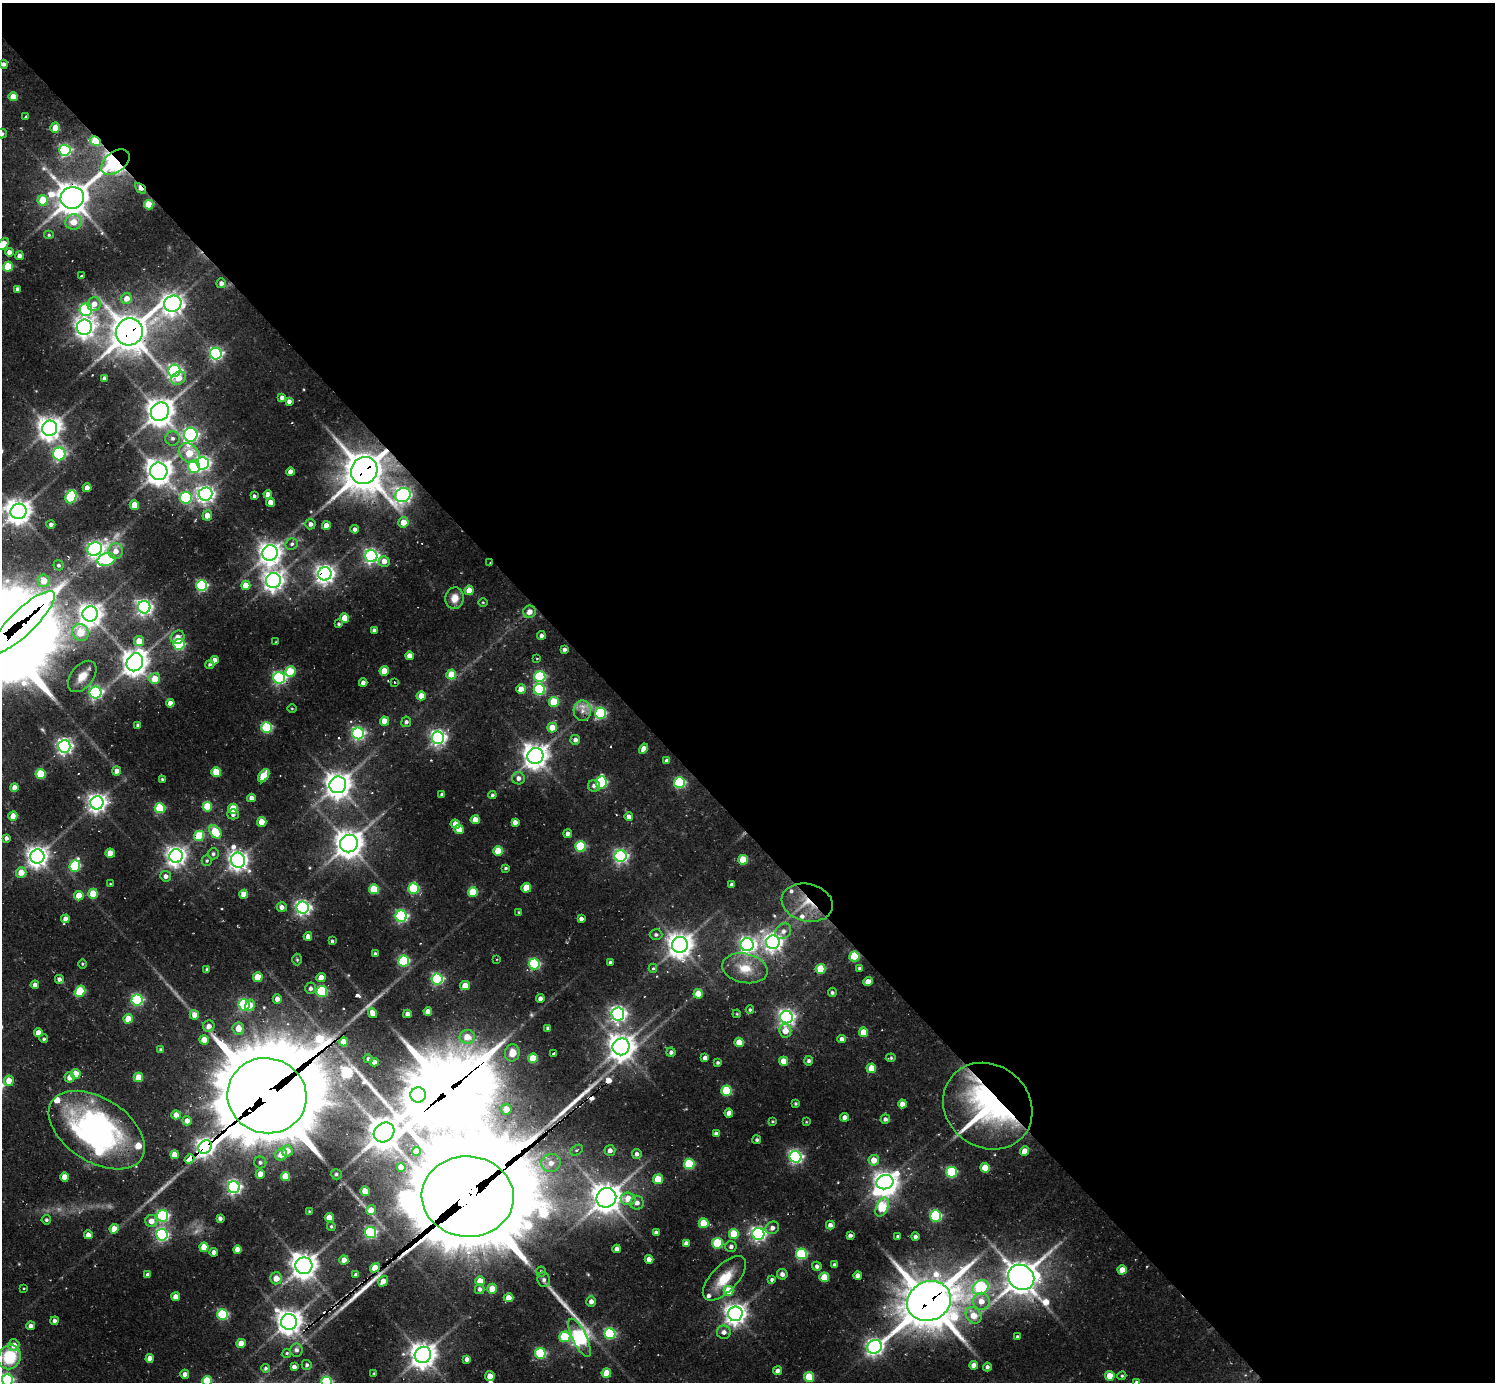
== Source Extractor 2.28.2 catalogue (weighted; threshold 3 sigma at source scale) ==
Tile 8 of 4 x 4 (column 4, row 2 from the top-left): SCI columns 4480-5972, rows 3091-4470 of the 6148 x 6134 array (HDU 1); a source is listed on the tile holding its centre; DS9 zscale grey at full resolution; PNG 1497 x 1384 px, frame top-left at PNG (2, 3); each listed source drawn as its Kron ellipse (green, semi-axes under 4 px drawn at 4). Shown black and unused: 59% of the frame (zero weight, under 2 of 3 exposures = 7% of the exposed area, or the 3 px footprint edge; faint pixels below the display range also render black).
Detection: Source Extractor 2.28.2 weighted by HDU 2 'WHT'; one run over the whole footprint, this tile lists its part. Background 0.137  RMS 0.01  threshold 0.0468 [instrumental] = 3 sigma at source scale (4.5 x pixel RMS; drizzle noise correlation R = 1.50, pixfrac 1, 0.05/0.05 arcsec/px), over >= 5 px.
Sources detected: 438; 4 too faint to see at this stretch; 9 inside a brighter object's white glare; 7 cosmic-ray / hot-pixel residue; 2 long thin detections or spike segments (spike, bleed or trail) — neither listed nor drawn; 6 inside a brighter listed object's ellipse — not listed separately; the other 410 listed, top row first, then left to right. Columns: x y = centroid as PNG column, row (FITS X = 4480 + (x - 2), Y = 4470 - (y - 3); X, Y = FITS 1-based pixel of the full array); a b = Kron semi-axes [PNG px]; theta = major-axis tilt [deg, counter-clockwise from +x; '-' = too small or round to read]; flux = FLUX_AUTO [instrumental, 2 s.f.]
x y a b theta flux
4 64 4 4 - 3.2
13 97 4 4 - 13
26 117 3 2 - 1.2
55 128 5 5 - 11
2 134 5 5 - 2.7
95 141 6 4 -29 38
65 150 5 5 - 150
115 162 16 10 37 330
140 188 6 3 -44 13
72 198 12 11 - 1700
42 200 5 5 - 26
149 205 5 4 - 33
74 222 8 7 - 14
49 235 5 4 - 1.4
3 244 7 4 46 17
9 252 4 4 - 5
19 256 4 4 - 5.1
8 267 5 5 - 41
81 275 3 3 - 1.3
221 283 5 5 - 4.2
17 289 4 3 - 3.1
127 299 5 5 - 10
94 304 7 6 - 9.5
173 304 9 8 - 660
86 310 6 6 - 140
84 327 7 7 - 540
129 332 14 13 - 2200
216 353 6 6 - 220
174 371 6 6 - 230
104 378 4 3 - 3.2
178 378 7 6 - 12
282 397 4 4 - 3.5
289 401 4 4 - 3.9
160 412 10 8 49 1300
50 428 8 7 - 840
191 435 7 6 - 240
173 438 7 7 - 4.1
189 453 11 9 -38 26
59 454 6 6 - 110
203 463 6 6 - 260
194 467 6 5 - 68
364 470 14 13 - 2600
159 471 9 8 - 1100
290 472 4 4 - 6.3
87 488 4 4 - 8
206 494 7 6 - 440
268 494 4 4 - 5.5
403 495 8 7 - 390
254 496 4 3 - 2.2
71 497 6 5 - 100
186 498 6 6 - 91
270 502 4 4 - 11
134 505 5 4 - 18
19 511 8 7 - 1000
207 515 5 4 - 9.6
403 522 5 5 - 13
51 524 4 4 - 3.2
310 524 5 5 - 4.2
326 526 4 4 - 9.5
355 529 4 4 - 3.4
292 544 6 5 - 2.5
95 549 7 6 - 310
116 551 8 7 - 9.4
270 553 8 7 - 800
371 556 6 6 - 280
106 560 9 6 16 110
384 561 5 5 - 8.9
490 563 3 3 - 0.81
58 565 5 5 - 2.1
325 574 7 6 - 550
44 581 6 6 - 17
273 581 7 7 - 620
202 585 5 5 - 120
246 585 4 4 - 15
469 590 4 4 - 13
455 598 11 9 80 10
483 602 5 3 - 0.86
144 607 6 6 - 330
529 612 6 6 - 7
90 614 8 7 - 820
344 618 4 4 - 20
22 622 43 12 44 820
339 624 4 3 - 1.4
374 630 3 3 - 1.7
80 632 9 8 - 33
541 635 4 4 - 3.1
178 637 7 6 - 7.7
139 641 5 5 - 15
276 642 3 2 - 0.66
179 644 5 5 - 96
564 649 4 3 - 2.7
409 656 4 4 - 7.7
537 658 4 2 - 0.78
215 660 4 4 - 6.8
135 662 9 8 - 1100
210 664 4 4 - 1.9
384 671 5 4 - 20
290 672 5 5 - 35
451 674 5 5 - 23
82 676 18 11 51 13
540 677 5 5 - 100
279 678 6 5 - 190
155 679 5 5 - 18
395 682 3 3 - 0.96
363 683 4 4 - 4.3
521 689 5 4 - 9.2
539 690 5 5 - 91
95 693 6 6 - 190
421 696 4 4 - 12
554 702 5 5 - 37
170 703 4 4 - 6.1
292 709 4 3 - 0.78
582 711 10 8 -90 6.5
601 713 5 5 - 110
384 721 4 4 - 15
406 722 5 5 - 2.6
138 725 4 3 - 2.1
266 727 5 5 - 93
552 728 5 4 - 18
358 733 6 6 - 190
438 738 6 6 - 340
575 740 5 5 - 4.2
64 746 6 6 - 340
643 749 5 4 - 6.6
535 756 8 8 - 990
667 761 4 4 - 5.1
117 771 4 4 - 5
216 772 5 5 - 33
40 774 5 5 - 46
264 776 7 4 56 28
518 778 6 6 - 4.7
162 779 3 3 - 1.3
601 783 6 5 - 100
679 783 5 5 - 110
338 785 8 8 - 1000
594 786 6 5 - 3.3
14 787 4 4 - 6.5
442 795 4 3 - 2.3
492 795 4 4 - 1.8
251 798 4 4 - 5.3
97 803 6 6 - 530
207 807 5 5 - 39
160 808 5 5 - 62
233 809 5 5 - 31
233 814 5 5 - 3.3
13 816 4 4 - 11
629 817 4 4 - 5.5
475 820 4 4 - 12
262 822 5 4 - 20
515 822 4 4 - 5.7
455 824 4 4 - 13
459 829 4 4 - 17
215 832 7 5 -54 38
568 834 4 4 - 4.4
199 836 5 5 - 47
6 838 4 4 - 3.3
349 843 9 8 - 1200
580 846 5 5 - 72
498 851 5 5 - 31
110 853 4 4 - 17
213 854 5 5 - 2.4
37 856 7 7 - 710
176 856 7 7 - 600
621 856 6 6 - 230
238 860 8 7 - 580
743 860 5 5 - 30
207 861 5 5 - 1.7
75 866 6 5 - 82
506 868 4 3 - 1.5
21 873 5 5 - 13
166 876 5 5 - 4.4
110 884 3 3 - 0.78
732 885 4 4 - 3.8
414 888 5 5 - 65
526 888 5 4 - 23
374 889 5 5 - 40
473 892 5 5 - 36
93 894 5 5 - 28
244 894 4 4 - 14
79 896 5 4 - 20
807 903 26 18 -13 28
282 907 5 4 - 5.1
303 908 6 6 - 310
519 912 4 3 - 1.1
401 916 5 5 - 170
65 919 4 4 - 5.6
581 919 4 4 - 3.5
783 931 8 7 - 4.7
656 935 6 5 - 2.5
308 936 4 4 - 5.8
332 941 3 3 - 1.6
773 942 7 7 - 470
680 945 8 8 - 1100
747 945 6 6 - 360
375 954 4 3 - 1.5
854 957 5 5 - 51
497 959 3 2 - 0.76
297 960 6 5 - 1.4
404 961 5 5 - 100
610 962 3 3 - 1.5
82 964 4 3 - 1.1
534 964 5 5 - 110
653 968 4 4 - 1.7
745 968 23 14 -11 21
859 968 4 4 - 1.7
207 969 4 4 - 1.9
821 969 5 5 - 32
258 977 5 4 - 27
321 977 5 4 - 8.4
59 979 4 4 - 3.4
437 979 5 5 - 140
868 981 4 4 - 7.6
35 985 4 4 - 4.9
465 986 5 4 - 18
311 988 6 5 - 3
80 991 6 5 - 49
322 991 5 5 - 73
832 993 4 4 - 1.8
698 994 5 4 - 20
277 999 4 4 - 6.2
540 999 4 4 - 5
137 1000 5 5 - 130
244 1005 5 5 - 130
250 1005 6 4 83 9
750 1010 4 3 - 1.5
428 1011 4 4 - 7.6
372 1013 5 4 - 8.8
407 1014 4 4 - 4.1
618 1014 6 6 - 360
737 1014 4 3 - 0.85
194 1015 5 4 - 9.3
786 1017 6 6 - 350
128 1019 4 4 - 20
209 1026 6 5 - 6.4
238 1028 6 6 - 12
548 1028 4 3 - 2.7
785 1031 7 6 - 12
863 1032 4 4 - 17
38 1033 4 4 - 9.7
467 1037 7 7 - 13
44 1039 4 4 - 1.6
842 1039 4 4 - 4.4
204 1040 4 4 - 16
344 1042 4 4 - 14
739 1042 4 4 - 17
621 1047 9 8 - 1100
161 1050 4 4 - 1.7
671 1052 5 4 - 2.7
512 1053 8 7 - 14
553 1053 3 3 - 9.7
533 1058 5 4 - 23
705 1058 4 4 - 4.7
891 1058 5 4 - 1.4
368 1059 4 4 - 2.5
784 1061 4 4 - 18
809 1061 4 4 - 2.5
374 1062 4 4 - 6.4
718 1063 3 3 - 1.7
871 1068 5 4 - 21
76 1074 5 5 - 22
70 1077 5 5 - 7.4
138 1077 4 4 - 23
9 1081 5 5 - 13
726 1091 5 5 - 56
418 1095 8 7 - 330
267 1096 40 37 -18 14000
796 1104 3 3 - 1.3
902 1104 4 4 - 7.8
988 1106 47 41 -38 210
506 1109 5 5 - 15
729 1113 4 4 - 6.9
176 1115 4 4 - 9.8
845 1117 4 4 - 5.5
885 1119 5 4 - 3
187 1121 5 4 - 6.9
773 1121 4 3 - 0.99
806 1122 3 3 - 0.73
97 1130 53 32 -33 250
384 1132 11 9 37 1700
716 1134 4 4 - 4.1
757 1140 4 4 - 1.8
205 1147 7 6 - 710
576 1150 7 5 28 2.3
610 1150 5 5 - 5.4
287 1151 5 5 - 13
1025 1151 4 4 - 13
416 1152 4 4 - 13
637 1154 5 4 - 3.4
174 1155 4 4 - 11
281 1155 6 5 - 11
795 1157 6 6 - 220
189 1159 5 4 - 100
874 1160 5 5 - 13
260 1162 6 6 - 2.6
551 1163 10 9 - 9.8
689 1164 5 5 - 69
401 1167 4 4 - 15
985 1168 5 4 - 21
952 1172 5 5 - 91
260 1174 4 4 - 13
336 1174 5 5 - 1.8
285 1176 4 4 - 25
65 1177 4 4 - 13
658 1179 5 5 - 27
885 1182 8 7 - 700
234 1187 6 6 - 250
365 1191 5 4 - 17
468 1196 46 40 -4 23000
606 1198 10 9 - 1300
628 1199 7 6 - 15
637 1203 7 6 - 5.3
882 1207 10 5 65 65
371 1210 5 5 - 10
309 1211 3 3 - 0.76
163 1216 5 5 - 140
936 1216 5 5 - 120
220 1218 4 4 - 3
329 1218 4 4 - 16
46 1220 5 4 - 1.9
151 1221 6 6 - 9.2
704 1223 5 5 - 31
830 1225 4 4 - 4.4
331 1226 5 4 - 1.4
772 1228 7 6 - 4.6
114 1229 5 4 - 14
370 1232 5 5 - 150
656 1233 4 4 - 3.9
734 1234 5 5 - 36
758 1234 6 6 - 290
88 1235 4 4 - 7.8
162 1235 6 5 - 180
850 1236 4 3 - 2.6
915 1236 4 4 - 2.9
898 1237 3 3 - 2.1
686 1243 4 4 - 4.5
717 1243 5 5 - 62
204 1247 4 4 - 20
731 1247 5 5 - 3.2
237 1249 4 4 - 8.7
617 1249 4 4 - 6.1
214 1252 4 4 - 3.4
801 1254 5 5 - 110
649 1259 4 4 - 6.8
344 1260 4 4 - 7.8
835 1265 4 4 - 2.7
304 1266 8 8 - 1100
817 1266 4 4 - 3.1
375 1268 5 4 - 34
1122 1270 4 4 - 13
541 1272 5 5 - 1.8
782 1274 5 5 - 4.1
148 1275 4 4 - 3.5
356 1275 4 4 - 3.9
858 1275 4 4 - 5.7
824 1277 5 4 - 26
1021 1277 14 12 -38 1900
276 1278 6 6 - 10
724 1278 28 13 46 26
544 1280 7 6 - 2.9
771 1280 3 3 - 3.3
383 1281 6 4 55 11
480 1281 5 4 - 12
981 1287 8 6 29 110
24 1288 3 2 - 0.78
480 1289 5 5 - 3.1
492 1289 5 4 - 18
729 1291 5 5 - 29
176 1297 4 4 - 8.7
508 1298 5 4 - 13
591 1301 5 4 - 5.4
929 1301 22 19 25 4000
981 1301 8 8 - 11
223 1314 5 5 - 99
735 1314 7 7 - 720
974 1315 9 7 -49 16
54 1321 4 4 - 2.9
289 1322 8 8 - 1000
30 1326 4 4 - 4
724 1332 7 6 - 4.8
610 1334 5 5 - 110
565 1337 6 5 - 47
1018 1337 3 3 - 2.7
579 1338 21 7 -64 340
241 1343 4 4 - 14
14 1345 6 5 - 8
874 1347 7 6 - 420
296 1350 6 6 - 3.3
540 1353 5 5 - 86
286 1354 5 4 - 2.4
423 1355 8 8 - 1100
9 1357 12 11 - 45
150 1358 4 4 - 7.1
467 1359 4 4 - 4
307 1365 5 5 - 2.1
974 1365 4 4 - 6.8
294 1367 4 4 - 4.3
987 1367 4 4 - 2.6
266 1368 4 4 - 1.8
778 1371 4 4 - 4.1
374 1373 3 2 - 0.93
606 1373 4 4 - 20
185 1374 4 4 - 4.5
490 1376 5 4 - 11
1110 1376 5 4 - 16
1122 1376 4 4 - 1.3
809 1377 5 5 - 39
7 1380 6 5 - 130
207 1381 5 5 - 39
327 1382 5 5 - 91
1137 1382 4 3 - 2.4
Overlapping masked pixels (flux is a lower limit): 19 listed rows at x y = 95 141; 115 162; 140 188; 72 198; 129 332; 364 470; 490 563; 325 574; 22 622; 199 836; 807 903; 854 957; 267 1096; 988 1106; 205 1147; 189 1159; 468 1196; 375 1268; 929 1301
Isophote crosses this tile's border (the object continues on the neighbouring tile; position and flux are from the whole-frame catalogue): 6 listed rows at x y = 2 134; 3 244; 7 1380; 207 1381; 327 1382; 1137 1382